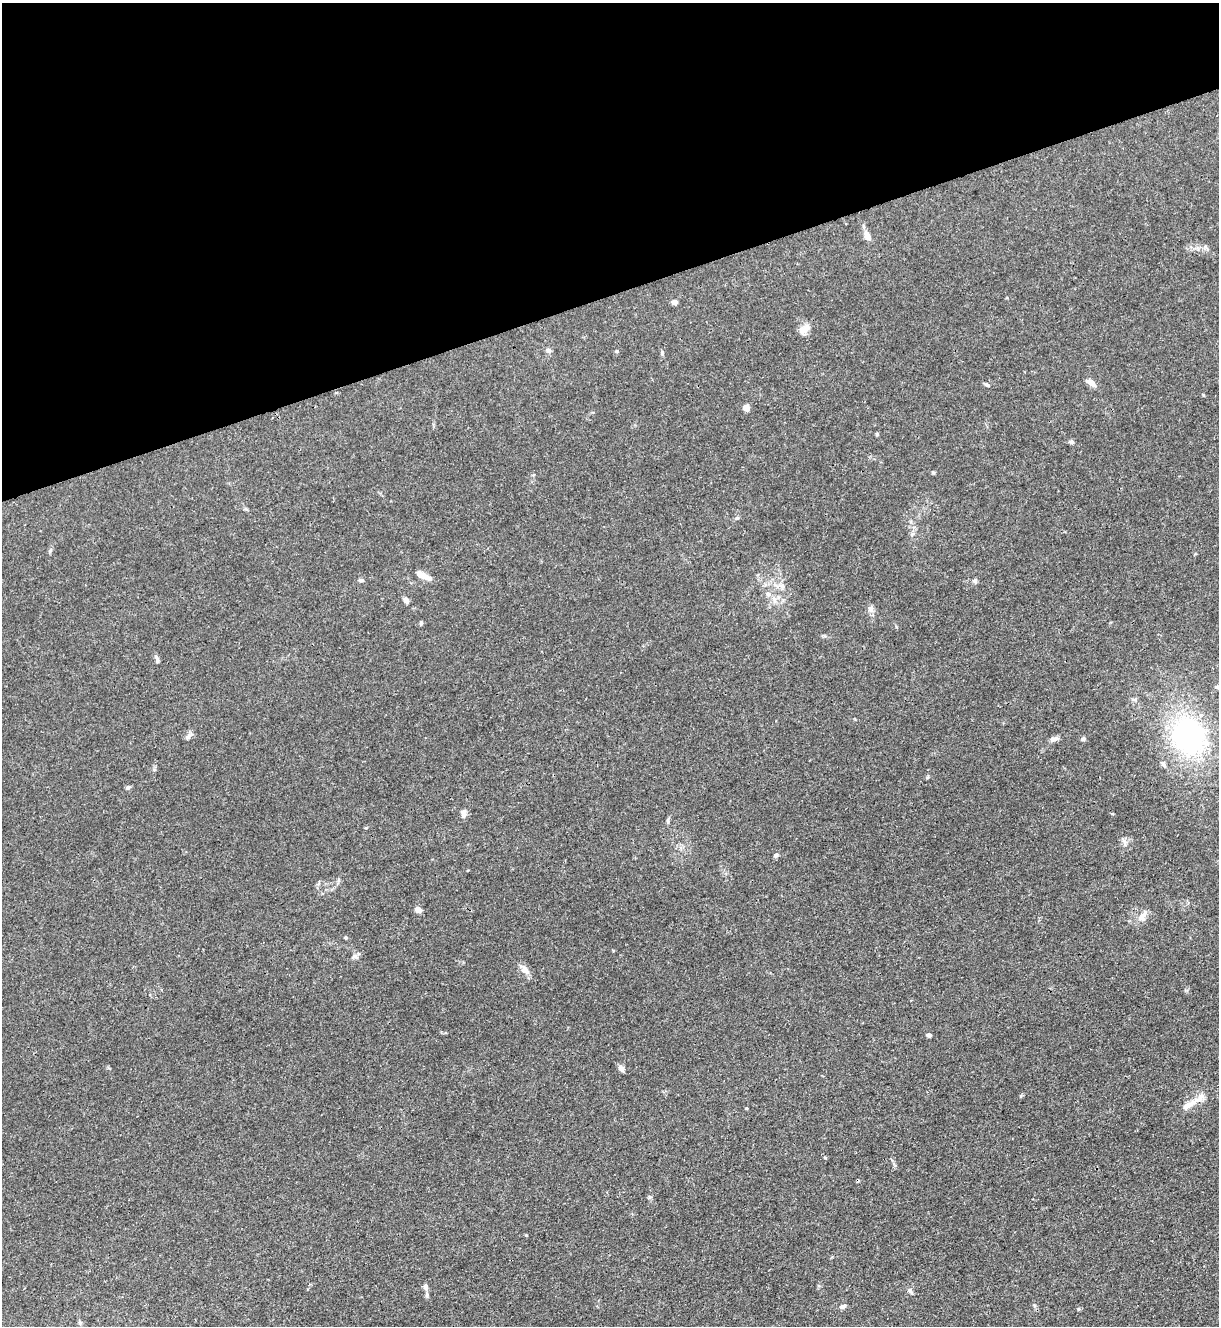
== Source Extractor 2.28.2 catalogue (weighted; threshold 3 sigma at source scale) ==
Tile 3 of 4 x 4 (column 3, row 1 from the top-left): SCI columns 2582-3798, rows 3978-5301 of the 5287 x 5305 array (HDU 1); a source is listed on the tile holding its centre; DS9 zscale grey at full resolution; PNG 1221 x 1328 px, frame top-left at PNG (2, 3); no overlay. Shown black and unused: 22% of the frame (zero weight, under 3 of 4 exposures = <1% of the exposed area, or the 3 px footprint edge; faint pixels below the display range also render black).
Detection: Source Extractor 2.28.2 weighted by HDU 2 'WHT'; one run over the whole footprint, this tile lists its part. Background 0.0304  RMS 0.0027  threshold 0.012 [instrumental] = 3 sigma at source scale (4.5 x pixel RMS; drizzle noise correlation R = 1.50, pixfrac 1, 0.05/0.05 arcsec/px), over >= 5 px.
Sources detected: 47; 1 inside a brighter listed object's ellipse — not listed separately; the other 46 listed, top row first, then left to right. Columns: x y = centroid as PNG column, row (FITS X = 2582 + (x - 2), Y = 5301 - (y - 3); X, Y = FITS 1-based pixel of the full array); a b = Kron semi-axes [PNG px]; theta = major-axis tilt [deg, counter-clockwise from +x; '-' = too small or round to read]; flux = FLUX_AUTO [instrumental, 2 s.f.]
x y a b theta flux
867 236 13 7 -64 1.8
675 302 6 5 - 1.2
804 329 16 9 48 2.2
549 350 7 6 - 0.81
617 351 5 4 - 0.37
1091 383 11 6 -31 1.8
987 385 8 4 -18 0.47
746 407 5 5 - 2.5
877 434 5 4 - 0.3
1071 442 8 5 -10 0.53
933 473 5 4 - 0.31
737 518 6 5 - 0.44
423 575 18 6 -27 2.9
361 580 7 5 -1 0.48
975 581 6 6 - 0.57
782 586 7 7 - 0.91
774 599 10 5 -63 1.1
406 600 7 6 - 0.95
870 609 10 7 -63 1
421 623 6 5 - 0.39
157 659 11 4 -75 0.74
1218 687 12 5 -7 0.79
189 736 12 5 41 0.76
1189 736 42 36 -60 47
1054 739 12 5 9 0.93
1083 739 6 5 - 0.49
1163 764 8 5 -58 0.82
128 787 7 5 28 0.55
463 813 10 6 -84 1.2
668 821 9 4 90 0.46
1124 842 14 5 -66 0.93
776 855 6 5 - 0.52
418 910 8 6 -45 1.2
1142 916 16 8 53 2.2
346 938 5 4 - 0.32
355 956 9 6 -14 0.67
525 970 12 8 -41 1.8
929 1035 4 4 - 0.73
621 1068 10 6 -53 0.83
1188 1105 29 8 33 3.3
426 1287 7 5 -81 1
910 1291 8 5 -62 0.71
427 1295 7 4 83 0.49
843 1306 8 5 22 0.7
1078 1309 5 3 - 0.23
80 1322 6 5 - 0.42
Overlapping masked pixels (flux is a lower limit): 1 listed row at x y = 1189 736
Isophote crosses this tile's border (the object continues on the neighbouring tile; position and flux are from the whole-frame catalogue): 1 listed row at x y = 1218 687
Unlisted compact peaks at least as high as the median listed source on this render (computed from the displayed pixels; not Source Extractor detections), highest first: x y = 526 1235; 649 1197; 927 777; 662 353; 825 1158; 746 1108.